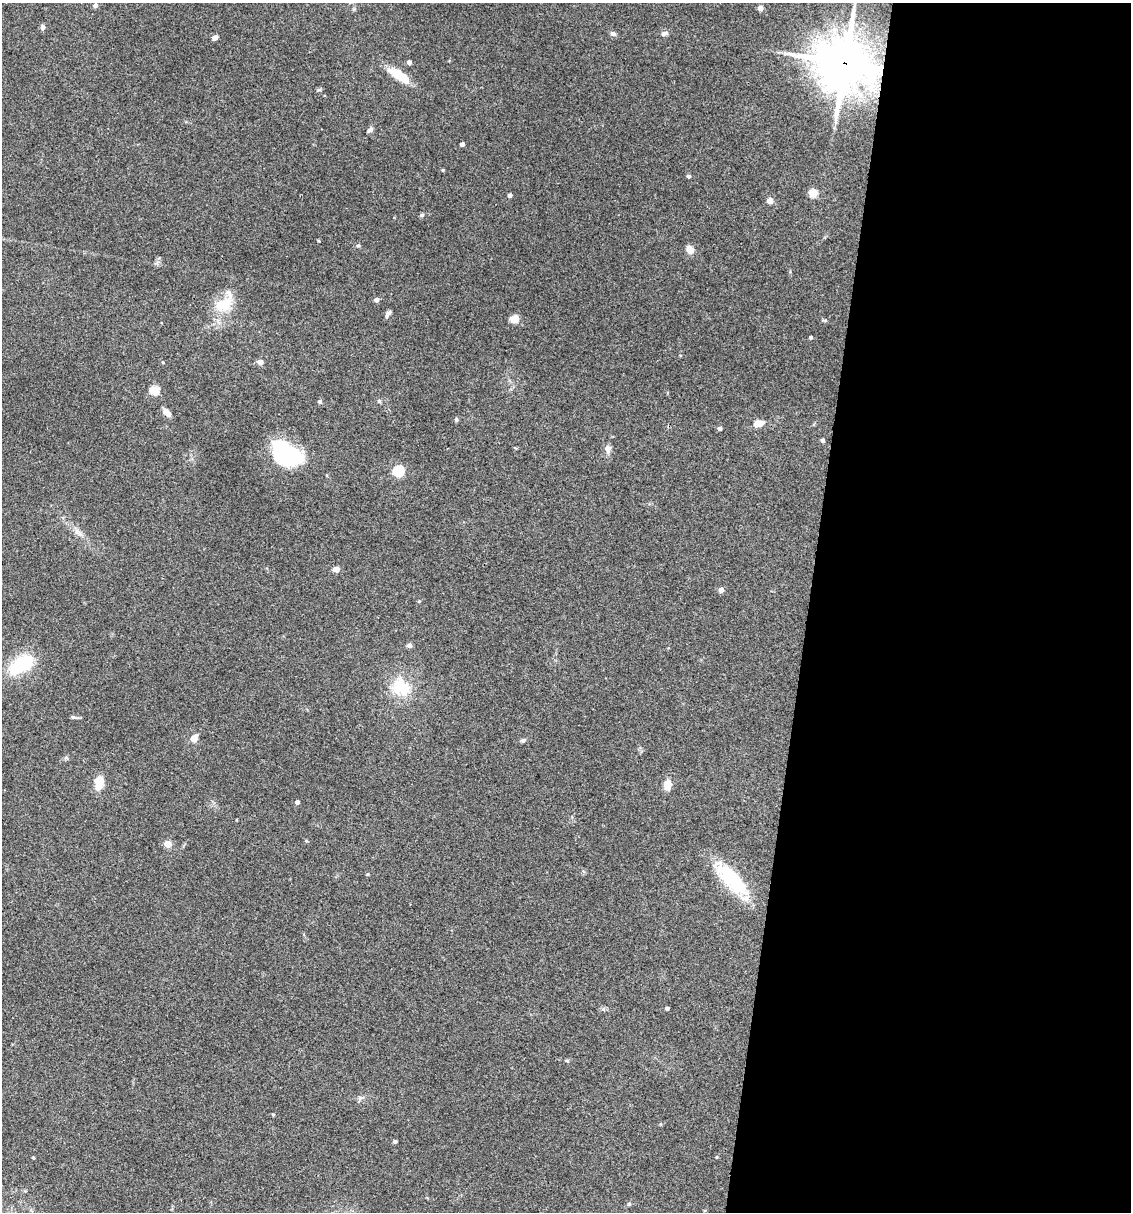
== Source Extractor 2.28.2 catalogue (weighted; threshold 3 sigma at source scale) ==
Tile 12 of 4 x 4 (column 4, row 3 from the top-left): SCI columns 3621-4749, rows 1213-2422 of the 4864 x 4846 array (HDU 1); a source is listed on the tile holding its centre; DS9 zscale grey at full resolution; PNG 1133 x 1214 px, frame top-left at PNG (2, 3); no overlay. Shown black and unused: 29% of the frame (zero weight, under 3 of 4 exposures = <1% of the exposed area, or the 3 px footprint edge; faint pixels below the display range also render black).
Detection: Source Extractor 2.28.2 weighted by HDU 2 'WHT'; one run over the whole footprint, this tile lists its part. Background 0.127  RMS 0.0075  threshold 0.0338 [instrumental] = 3 sigma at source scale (4.5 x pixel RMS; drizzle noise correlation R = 1.50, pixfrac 1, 0.05/0.05 arcsec/px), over >= 5 px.
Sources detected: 56; all 56 listed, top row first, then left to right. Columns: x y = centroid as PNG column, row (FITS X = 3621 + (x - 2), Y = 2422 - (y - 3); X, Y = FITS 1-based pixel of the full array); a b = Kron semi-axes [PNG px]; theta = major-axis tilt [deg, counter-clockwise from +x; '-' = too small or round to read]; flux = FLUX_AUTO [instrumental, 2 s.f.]
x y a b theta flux
95 5 4 4 - 2.8
760 8 5 5 - 3.2
43 27 7 6 - 1.9
664 33 9 6 13 2.3
613 34 8 6 -13 2.1
215 37 4 4 - 4.6
409 62 4 4 - 2.5
845 63 18 17 - 3100
398 75 28 10 -32 16
370 130 7 5 38 2.1
462 144 4 4 - 2.9
688 176 4 4 - 1.5
813 193 5 5 - 23
510 195 4 4 - 2.3
770 201 4 4 - 7.7
421 215 6 4 19 1.1
319 241 3 3 - 0.7
358 245 5 3 - 0.94
690 249 9 7 -58 6
376 300 5 4 - 3.1
224 304 28 17 34 20
388 314 10 5 56 2.1
514 319 5 5 - 24
811 337 3 3 - 1.5
163 362 5 4 - 0.72
260 362 4 4 - 6.4
154 390 5 5 - 35
320 401 4 4 - 1.8
379 401 5 5 - 1.1
167 413 10 6 -42 4.7
456 419 6 4 72 1.1
758 423 11 7 7 6.6
720 429 4 4 - 2
823 440 4 4 - 2.1
608 449 11 8 -85 3.5
286 454 29 18 -35 76
398 471 6 5 - 70
336 569 4 4 - 8.8
721 590 4 4 - 4.6
409 645 5 4 - 3.3
22 664 34 17 37 34
400 687 25 20 -22 24
194 739 7 6 - 6.1
523 740 7 5 20 1.4
66 758 6 4 -18 1
99 783 15 9 82 11
667 784 11 7 89 8.2
297 802 4 4 - 2.5
168 844 5 4 - 13
367 874 5 4 - 0.8
732 880 46 16 -47 48
667 1008 4 3 - 1.8
567 1061 6 3 -18 0.8
395 1142 4 4 - 1.5
33 1158 3 3 - 0.96
629 1204 5 4 - 1.2
Overlapping masked pixels (flux is a lower limit): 1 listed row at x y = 845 63
Unlisted compact peaks at least as high as the median listed source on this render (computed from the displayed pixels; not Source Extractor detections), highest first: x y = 319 90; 443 170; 73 717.